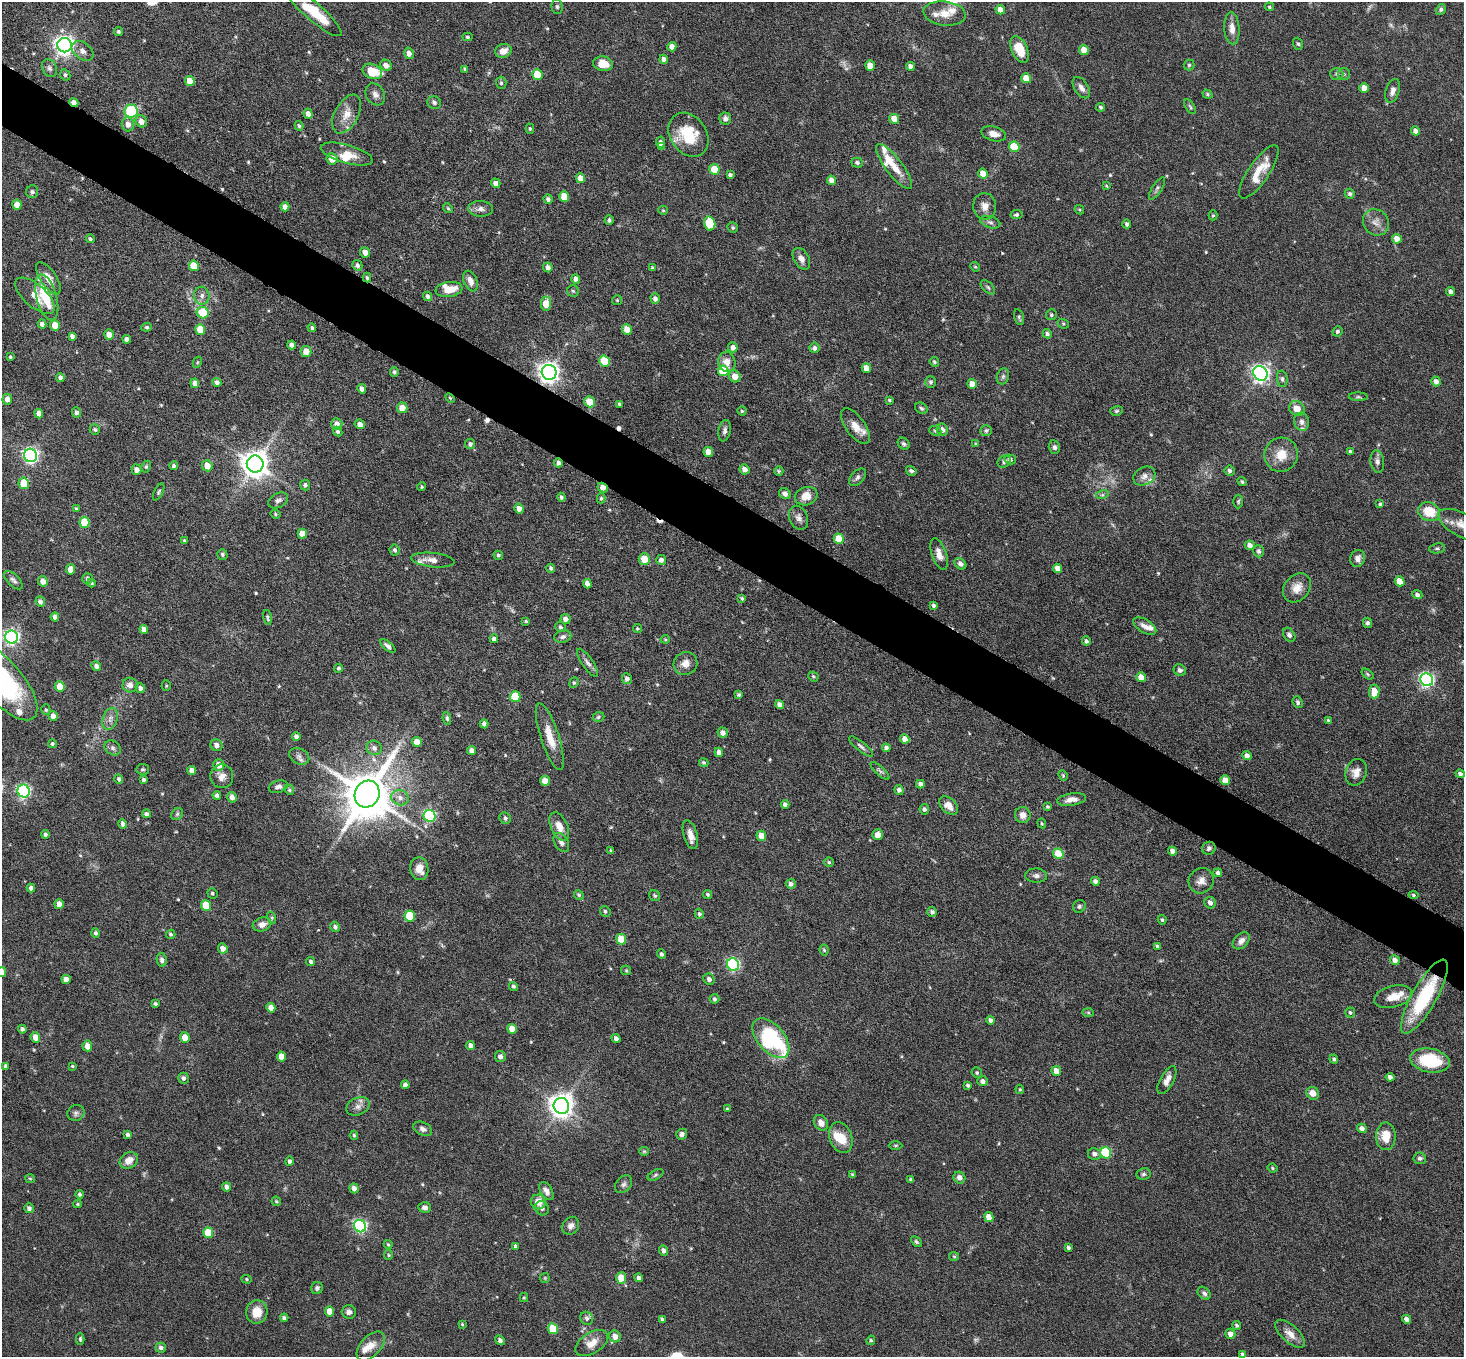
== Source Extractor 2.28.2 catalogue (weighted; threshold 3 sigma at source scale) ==
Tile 11 of 4 x 4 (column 3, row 3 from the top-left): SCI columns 2931-4392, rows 1649-3003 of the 5860 x 5865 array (HDU 1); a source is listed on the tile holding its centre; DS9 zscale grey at full resolution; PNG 1466 x 1359 px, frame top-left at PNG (2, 2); each listed source drawn as its Kron ellipse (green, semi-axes under 4 px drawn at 4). Shown black and unused: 5% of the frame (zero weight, under 4 of 8 exposures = <1% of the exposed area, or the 3 px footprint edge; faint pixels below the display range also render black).
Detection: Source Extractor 2.28.2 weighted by HDU 2 'WHT'; one run over the whole footprint, this tile lists its part. Background 0.0744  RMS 0.0028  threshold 0.0116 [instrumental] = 3 sigma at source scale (4.09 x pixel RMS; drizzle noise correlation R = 1.36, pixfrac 0.8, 0.05/0.05 arcsec/px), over >= 5 px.
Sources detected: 565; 3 too faint to see at this stretch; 1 inside a brighter object's white glare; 3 cosmic-ray / hot-pixel residue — neither listed nor drawn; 20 inside a brighter listed object's ellipse — not listed separately; of the other 538, all 500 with FLUX_AUTO >= 0.286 (the completeness limit of this list) listed and drawn (38 fainter detections not listed), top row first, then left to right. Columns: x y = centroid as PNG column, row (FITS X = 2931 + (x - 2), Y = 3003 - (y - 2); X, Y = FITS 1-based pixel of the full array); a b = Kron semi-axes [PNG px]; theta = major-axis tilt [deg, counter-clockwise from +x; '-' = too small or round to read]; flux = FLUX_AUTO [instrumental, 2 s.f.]
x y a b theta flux
557 7 7 5 -88 0.51
1269 7 4 3 - 0.34
1441 9 5 4 - 0.46
1000 10 5 4 - 2
313 11 37 9 -41 7.4
945 13 21 12 -7 3.6
1232 28 16 7 -86 2.2
118 31 4 3 - 0.48
467 37 5 4 - 0.44
1298 44 6 4 -71 0.43
65 45 7 7 - 150
672 47 4 4 - 1.6
1020 49 14 8 -66 6.3
1084 50 5 4 - 3.4
83 51 12 8 -39 1.5
503 51 8 7 - 2.3
409 53 6 5 - 1.4
664 59 4 4 - 1.1
603 64 10 7 -11 3.7
386 65 6 5 - 1.5
1189 65 5 5 - 0.45
870 66 5 4 - 2.9
910 66 4 4 - 1.3
49 68 9 7 -65 0.93
465 69 4 3 - 0.49
372 71 10 7 -24 6
537 74 5 5 - 6.3
1337 74 6 6 - 0.6
1344 74 6 6 - 0.56
65 75 6 5 - 0.57
1026 78 5 4 - 4
190 81 5 4 - 3.9
501 83 6 5 - 0.48
1081 88 12 7 -57 1.6
1364 88 5 4 - 3
1393 91 12 6 72 1.3
375 94 12 9 -59 1.3
1207 94 5 4 - 0.41
74 102 5 4 - 1.4
434 102 7 6 - 0.71
1101 107 4 4 - 0.51
1190 107 8 4 -57 0.46
131 111 6 6 - 16
308 114 5 4 - 1.4
347 114 21 11 62 3.5
725 119 6 6 - 0.99
894 119 5 5 - 3.3
141 121 6 5 - 1.7
128 124 7 6 - 1.8
299 126 5 3 - 0.43
530 129 5 4 - 0.39
1415 131 4 4 - 1.5
994 134 13 7 -15 1.9
688 135 23 18 -55 9.9
661 142 5 4 - 0.67
661 146 4 4 - 0.92
1014 147 5 5 - 9.9
347 154 27 9 -16 3.5
332 159 5 5 - 3.4
857 163 5 5 - 0.61
894 167 27 8 -53 4.7
714 169 5 5 - 5.8
1259 172 31 10 55 5.6
983 173 5 4 - 3
730 175 4 4 - 0.78
580 178 5 4 - 2.6
832 180 5 4 - 2
496 183 5 4 - 1.5
1106 186 4 3 - 0.29
1157 189 13 5 57 0.7
32 192 6 6 - 0.61
1350 194 5 5 - 0.57
564 196 5 5 - 4.7
548 199 5 4 - 0.77
17 205 5 4 - 2.7
985 206 13 11 -83 2.1
285 207 4 4 - 1.5
448 208 5 4 - 0.35
481 209 12 8 -3 1.3
663 210 5 4 - 0.31
1079 210 5 3 - 0.29
1016 215 6 4 9 0.54
1213 215 5 4 - 0.35
609 220 5 4 - 0.64
990 222 10 6 -16 0.85
1376 222 14 12 -52 2.2
710 223 7 5 -78 6.4
1127 224 4 4 - 0.59
733 227 5 5 - 0.45
90 239 4 4 - 0.44
1397 239 5 4 - 2.3
365 252 5 5 - 1.7
801 259 12 7 -60 1.5
357 265 5 5 - 0.77
194 266 5 5 - 7.1
548 267 5 4 - 1.3
975 267 5 4 - 0.32
652 268 4 4 - 0.43
48 278 19 8 -57 3
367 278 5 4 - 0.46
576 279 4 4 - 1
470 281 11 6 -67 1.9
988 287 9 5 -45 0.59
449 289 13 7 8 3.9
573 291 6 5 - 0.44
1451 292 5 4 - 1.2
35 296 24 11 -42 4.4
202 296 9 7 -87 1.2
428 296 5 4 - 0.69
47 298 24 10 -74 6.6
655 299 5 4 - 0.95
617 300 5 5 - 0.35
546 303 7 5 84 5.4
203 313 6 5 - 9.9
1051 315 5 5 - 0.45
1019 317 8 4 -76 0.46
42 324 4 4 - 1
1063 324 6 4 -21 0.37
55 325 5 5 - 4.6
147 327 5 4 - 0.39
312 328 4 4 - 0.46
200 329 5 5 - 5.2
627 330 5 4 - 3.5
1337 331 5 5 - 0.52
1047 334 5 4 - 0.68
109 335 5 4 - 1.8
72 336 4 4 - 0.79
127 339 4 4 - 0.95
292 345 4 4 - 1.3
733 347 5 5 - 1.2
815 348 5 5 - 0.83
306 351 5 5 - 3.1
10 357 3 3 - 0.33
604 361 5 5 - 8.8
197 362 6 4 61 0.3
727 362 10 8 -77 2.4
934 362 5 4 - 0.52
866 368 5 4 - 2.4
723 371 5 5 - 7.5
394 372 5 4 - 0.57
549 372 7 7 - 180
1260 373 8 6 -45 110
735 376 6 5 - 2.4
1003 376 8 6 73 0.71
60 378 4 4 - 0.99
1282 379 8 5 -83 0.64
1436 381 5 4 - 1.5
217 382 4 4 - 0.91
931 382 6 5 - 0.59
195 383 5 4 - 1.4
972 384 5 4 - 2.2
362 389 5 4 - 1.3
1358 397 9 4 -1 0.45
450 398 5 3 - 0.29
7 399 5 5 - 1.7
889 400 4 3 - 0.36
590 402 5 5 - 4.1
619 404 3 3 - 0.34
402 408 5 5 - 3
921 408 7 5 -32 0.54
1297 408 8 7 - 2.5
742 411 4 4 - 0.39
1116 411 6 4 15 0.4
76 412 5 4 - 0.8
39 414 5 4 - 1.9
1302 422 9 7 -77 1.1
337 424 6 5 - 1.8
360 424 5 4 - 1.4
855 426 21 9 -54 3.2
95 430 5 5 - 0.52
942 430 6 5 - 1.4
725 431 11 6 80 0.91
935 431 6 4 -24 0.42
986 431 6 5 - 0.6
338 432 5 4 - 0.58
470 444 5 5 - 0.78
904 444 7 5 -44 0.57
976 444 4 3 - 0.38
1054 447 7 5 -75 0.68
708 452 5 4 - 2.5
1351 452 4 3 - 0.71
30 455 7 6 - 75
1281 455 17 16 - 4.4
1010 459 6 5 - 0.78
1377 461 11 6 -81 0.98
1004 462 7 5 36 0.62
558 463 4 4 - 0.97
255 464 8 8 - 330
174 466 4 4 - 0.59
207 466 6 5 - 2.8
146 467 6 4 63 0.41
745 469 5 5 - 1.6
136 470 5 4 - 1.6
779 471 5 4 - 0.33
911 471 5 4 - 0.59
1230 471 5 5 - 0.69
1144 476 11 9 26 1.5
857 477 10 6 46 0.85
1242 482 5 4 - 0.44
24 483 5 5 - 5.7
305 485 5 5 - 0.64
422 487 4 4 - 0.34
603 488 5 4 - 1.7
159 492 9 4 63 0.5
785 494 6 5 - 1.1
1102 495 6 4 17 0.45
806 496 11 9 19 3.3
561 497 4 3 - 0.54
601 498 5 4 - 0.4
278 500 10 7 28 1
1238 501 7 5 88 0.41
1380 504 4 4 - 0.6
76 509 4 3 - 0.4
519 509 5 4 - 1.7
1429 512 11 9 -22 6.7
275 514 5 3 - 0.36
799 518 12 9 -66 1.4
85 522 5 5 - 7.9
1462 525 26 11 -27 4.2
302 534 5 4 - 2.9
839 539 5 5 - 6
184 541 3 3 - 0.37
1250 545 5 4 - 1.3
1437 548 8 5 9 0.5
395 550 5 5 - 0.61
1259 551 6 5 - 0.6
222 554 5 5 - 0.48
939 554 16 7 -71 2
498 555 5 4 - 0.51
1358 558 8 7 - 1.4
644 559 5 5 - 4.2
433 560 22 7 -6 1.9
661 560 5 5 - 1.1
960 564 7 5 -43 0.84
551 568 4 3 - 0.56
1058 568 5 4 - 1.7
71 569 5 4 - 2.9
87 579 5 5 - 0.7
13 580 12 5 -44 0.87
43 581 5 5 - 1.8
1400 581 5 4 - 4
92 583 4 4 - 0.44
587 584 5 4 - 1.4
1297 588 16 12 50 2.9
1417 595 5 4 - 0.73
742 598 4 3 - 0.45
40 602 5 5 - 0.95
934 605 4 3 - 0.57
55 617 4 4 - 1.2
267 617 7 3 -77 0.42
565 619 5 5 - 1.3
526 621 4 4 - 0.35
1368 623 5 4 - 0.64
1145 626 13 6 -31 1.5
560 627 5 5 - 0.54
637 628 4 4 - 0.35
144 629 4 4 - 1.3
1289 635 7 5 -57 0.81
12 637 7 6 - 75
563 637 8 6 15 0.84
494 639 4 4 - 0.99
665 639 4 4 - 0.29
1086 641 4 4 - 0.59
388 646 9 4 -40 0.91
587 663 16 5 -55 1.2
685 664 12 11 - 2.1
96 666 5 4 - 0.97
339 668 4 4 - 0.5
1180 670 6 5 - 0.82
1367 674 7 4 -38 0.4
813 676 5 4 - 0.42
1141 677 5 4 - 2.3
627 679 5 5 - 0.9
1427 680 7 6 - 68
2 681 48 20 -49 41
574 683 5 4 - 0.38
130 685 7 7 - 1.5
166 686 5 4 - 0.32
60 687 5 5 - 4.7
140 688 5 4 - 1
1374 691 7 5 85 3.7
739 695 3 3 - 0.51
515 697 5 5 - 9.2
1298 702 6 4 -66 0.71
780 705 5 4 - 1.3
46 710 5 4 - 0.4
53 716 5 4 - 1.6
598 717 6 4 18 0.4
447 718 6 4 -81 0.49
110 719 11 7 71 1.4
1328 720 4 3 - 0.37
484 724 4 4 - 0.96
723 733 5 5 - 1.3
296 736 4 4 - 0.96
550 737 35 9 -72 4.7
905 739 5 4 - 1.9
417 742 5 4 - 2.9
52 744 4 4 - 0.47
216 745 6 5 - 1.2
861 746 15 4 -39 0.86
113 748 9 7 -35 0.81
374 748 8 7 - 1.1
886 748 4 4 - 0.8
472 751 5 4 - 1.4
719 752 5 4 - 1.4
299 756 10 7 -27 1.1
1247 756 5 4 - 1.1
704 762 5 4 - 0.47
219 765 6 5 - 2.7
143 769 6 5 - 0.45
192 771 5 4 - 1.9
880 771 12 4 -43 0.68
1356 772 14 10 70 2.1
1460 774 5 4 - 0.78
1063 775 5 4 - 0.34
222 776 12 11 - 2
119 779 4 4 - 0.54
143 780 4 4 - 0.57
1225 780 5 4 - 2.8
545 781 5 4 - 2.5
920 784 4 4 - 1.4
278 787 10 6 17 0.93
289 790 5 4 - 0.38
899 790 5 4 - 0.99
24 791 6 6 - 44
367 794 14 12 64 1300
217 795 4 4 - 0.76
232 797 5 4 - 1.4
400 798 9 7 -21 1.5
1071 799 14 6 9 2
785 805 4 4 - 0.81
949 805 11 7 -45 2.2
1047 807 3 3 - 0.39
924 809 5 5 - 0.69
146 814 4 4 - 0.74
177 814 6 5 - 0.53
1023 815 8 8 - 1.8
430 816 6 6 - 33
505 818 6 5 - 0.72
1042 823 5 4 - 0.29
123 824 4 3 - 0.91
559 827 15 8 -66 2.8
45 834 4 4 - 0.67
690 835 15 7 -74 2.2
878 835 5 5 - 1.8
761 836 5 4 - 2.9
561 842 10 6 -58 1.2
1209 848 7 6 - 0.7
611 851 4 3 - 0.39
1173 851 4 4 - 1.6
1058 854 5 5 - 7.6
829 862 4 4 - 0.36
419 869 11 9 -80 2.8
1218 873 4 4 - 0.68
1036 876 11 7 -2 1
1095 881 4 4 - 1.1
1201 881 13 12 - 2.1
791 884 5 5 - 0.89
31 888 4 4 - 0.93
212 893 5 5 - 0.45
707 894 4 4 - 0.45
579 895 5 4 - 0.38
1413 895 5 4 - 0.45
655 896 6 5 - 0.39
1210 903 6 5 - 1.2
59 904 5 4 - 2.3
206 905 5 5 - 6
1079 906 7 6 - 0.53
605 911 6 5 - 0.49
932 912 5 5 - 0.77
699 914 5 4 - 0.55
410 916 5 5 - 9.5
272 918 6 4 -73 0.34
1162 920 4 4 - 0.41
262 924 9 6 17 1.5
335 927 5 4 - 0.74
96 933 5 4 - 0.59
171 934 5 4 - 0.4
621 939 5 5 - 6.4
1241 941 10 7 46 1.4
1158 946 4 4 - 0.73
223 948 5 4 - 1.7
824 950 5 4 - 0.44
661 954 4 4 - 0.59
162 960 7 5 -82 0.71
1395 960 5 4 - 1.4
311 961 4 4 - 0.67
733 964 6 6 - 43
626 970 5 5 - 0.31
2 972 5 4 - 2.2
66 979 4 4 - 1.9
709 979 6 5 - 0.99
513 986 4 4 - 0.48
1393 997 19 10 15 3.7
1424 997 42 12 60 22
714 999 5 4 - 0.52
155 1004 3 3 - 0.49
271 1008 5 4 - 2
1088 1013 6 4 -2 0.34
1350 1013 5 5 - 0.46
991 1020 4 4 - 1
22 1029 4 4 - 0.64
512 1029 5 5 - 2.8
35 1037 5 4 - 2.4
185 1037 5 4 - 3.5
771 1038 23 13 -49 31
616 1039 5 3 - 0.85
470 1045 4 4 - 1.2
87 1046 5 5 - 2.1
281 1056 5 4 - 2.7
500 1056 6 5 - 1
1334 1059 5 4 - 0.57
1430 1061 20 12 -11 12
6 1066 4 3 - 0.72
72 1066 4 3 - 0.31
1056 1071 5 4 - 2.3
977 1073 5 5 - 0.49
1390 1077 4 4 - 0.95
183 1078 5 5 - 0.77
1167 1080 15 6 61 1.9
983 1081 5 5 - 1.2
405 1085 4 4 - 0.98
968 1085 4 3 - 0.47
1020 1089 4 3 - 0.32
1313 1093 7 6 - 2.1
358 1106 12 8 25 1.5
561 1106 8 7 - 240
727 1109 4 3 - 0.32
76 1113 9 8 - 0.88
821 1123 8 6 -54 1.7
1362 1128 5 4 - 1.2
423 1129 10 6 -26 0.98
682 1134 6 5 - 0.81
128 1135 4 3 - 0.81
354 1135 4 4 - 0.35
1386 1136 14 10 90 4.2
841 1137 16 11 -70 5
895 1145 7 3 0 0.32
644 1151 5 4 - 0.3
1106 1153 6 5 - 15
1094 1154 6 6 - 1.2
1420 1158 6 5 - 0.71
129 1160 10 7 34 2.3
289 1161 5 4 - 0.68
1272 1168 5 3 - 0.34
852 1174 4 3 - 0.37
1144 1174 7 6 - 0.61
655 1175 8 4 28 0.55
959 1178 6 5 - 1.3
30 1179 5 4 - 0.31
911 1180 4 3 - 0.58
623 1184 10 7 48 0.87
227 1187 4 4 - 1.2
354 1188 5 4 - 1.4
546 1191 10 5 -59 1.4
80 1194 4 3 - 0.57
276 1201 5 4 - 0.39
538 1202 7 7 - 2.8
78 1204 4 4 - 0.33
425 1207 6 5 - 0.85
29 1208 5 4 - 0.86
542 1208 7 6 - 0.75
989 1217 5 4 - 2.6
360 1226 6 6 - 48
571 1226 9 8 - 1.2
208 1233 5 5 - 7.3
916 1242 6 4 -45 0.44
388 1245 5 3 - 0.33
515 1246 4 3 - 0.62
1068 1248 3 3 - 0.58
663 1250 5 4 - 0.89
388 1255 5 4 - 0.33
954 1256 5 4 - 0.31
545 1278 5 4 - 0.29
621 1278 6 5 - 4.8
639 1278 4 4 - 1.2
246 1279 5 4 - 0.36
317 1288 6 5 - 0.65
1204 1293 7 5 -45 0.74
524 1297 4 4 - 0.33
330 1311 5 4 - 3.5
257 1312 12 10 77 4.2
349 1312 7 6 - 1
284 1318 4 4 - 0.61
587 1318 7 6 - 0.6
1407 1319 4 4 - 1.3
662 1320 4 3 - 0.64
462 1324 4 3 - 0.3
1237 1325 5 4 - 0.5
553 1329 5 5 - 7.8
1230 1334 5 5 - 1.4
1290 1334 18 8 -43 2.7
615 1336 6 5 - 2
80 1339 6 4 -90 0.43
500 1340 5 4 - 0.83
871 1340 5 4 - 0.39
592 1343 18 10 32 2.9
371 1346 17 10 47 2.7
161 1348 5 5 - 0.84
1243 1354 4 3 - 0.78
Overlapping masked pixels (flux is a lower limit): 6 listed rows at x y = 74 102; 367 278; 549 372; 558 463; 603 488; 1424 997
Isophote crosses this tile's border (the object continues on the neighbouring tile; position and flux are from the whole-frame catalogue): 3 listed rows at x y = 1462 525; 2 681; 2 972